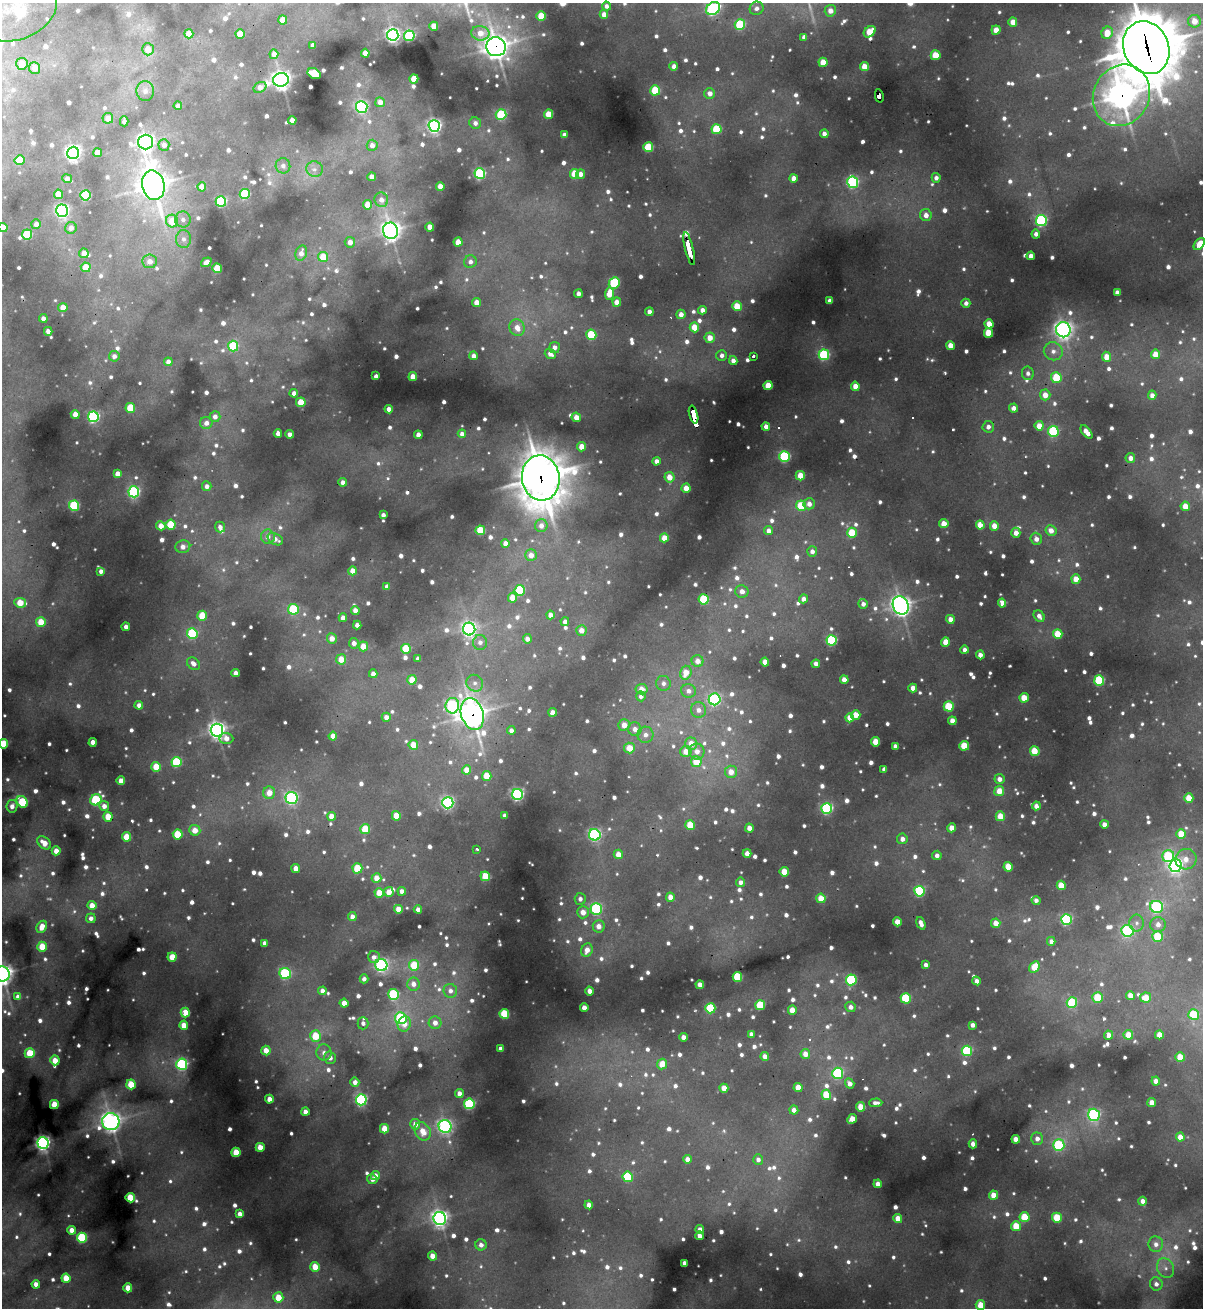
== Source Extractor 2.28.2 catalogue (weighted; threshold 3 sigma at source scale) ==
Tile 11 of 4 x 4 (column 3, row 3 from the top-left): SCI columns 2665-3865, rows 1307-2612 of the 5207 x 5224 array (HDU 1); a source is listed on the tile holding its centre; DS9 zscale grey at full resolution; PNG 1205 x 1310 px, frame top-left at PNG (2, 3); each listed source drawn as its Kron ellipse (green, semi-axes under 4 px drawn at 4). Shown black and unused: <1% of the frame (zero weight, under 3 of 4 exposures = <1% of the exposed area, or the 3 px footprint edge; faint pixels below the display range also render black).
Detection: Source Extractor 2.28.2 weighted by HDU 2 'WHT'; one run over the whole footprint, this tile lists its part. Background 0.0932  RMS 0.0073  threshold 0.0326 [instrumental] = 3 sigma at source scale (4.5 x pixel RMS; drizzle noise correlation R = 1.50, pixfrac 1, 0.05/0.05 arcsec/px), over >= 5 px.
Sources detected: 1418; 48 too faint to see at this stretch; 5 cosmic-ray / hot-pixel residue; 1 long thin detection or spike segment (spike, bleed or trail) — neither listed nor drawn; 15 inside a brighter listed object's ellipse — not listed separately; of the other 1349, all 500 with FLUX_AUTO >= 4.24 (the completeness limit of this list) listed and drawn (849 fainter detections not listed), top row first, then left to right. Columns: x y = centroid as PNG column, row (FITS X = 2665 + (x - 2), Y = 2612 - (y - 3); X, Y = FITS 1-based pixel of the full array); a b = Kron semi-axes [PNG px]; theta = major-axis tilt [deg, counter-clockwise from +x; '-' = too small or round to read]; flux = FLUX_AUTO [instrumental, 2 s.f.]
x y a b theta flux
606 6 4 4 - 4.3
757 8 7 6 - 4.9
713 9 7 6 - 180
17 10 41 29 23 110
830 11 6 5 - 8.6
604 14 4 4 - 8
541 16 4 4 - 26
283 20 4 4 - 14
1194 21 6 6 - 11
1013 22 4 4 - 11
740 25 5 5 - 60
434 26 4 4 - 13
996 30 4 4 - 12
870 32 6 5 - 21
480 33 9 7 -9 11
1107 33 6 5 - 15
189 34 4 4 - 12
240 34 4 4 - 19
393 35 6 5 - 320
409 36 5 5 - 97
804 37 4 4 - 4.6
313 45 4 4 - 5.4
496 47 10 9 - 770
1146 48 27 22 -66 4100
148 49 6 6 - 10
365 53 4 4 - 12
274 54 5 4 - 6.4
936 55 5 5 - 27
823 62 4 4 - 17
22 64 6 5 - 11
674 66 4 4 - 6.6
865 67 4 4 - 15
35 68 6 5 - 8.2
314 74 7 5 -28 33
414 79 4 4 - 24
281 80 8 6 11 470
260 87 7 5 30 6.9
655 90 5 5 - 40
145 91 10 9 - 5.9
710 93 5 5 - 5.8
1121 95 31 28 62 1000
879 96 7 3 -78 14
380 102 5 5 - 6.8
178 106 4 4 - 4.2
362 107 6 5 - 130
501 114 5 5 - 58
548 114 5 4 - 19
108 118 5 5 - 8.2
292 120 4 4 - 5.9
124 121 5 4 - 5.2
475 123 6 6 - 4.4
434 126 6 6 - 250
716 129 5 5 - 43
824 134 4 4 - 4.5
564 135 4 4 - 5.6
146 142 7 7 - 410
164 145 6 5 - 4.4
372 145 5 5 - 5.6
648 147 5 5 - 46
73 153 6 6 - 330
98 153 4 4 - 16
20 160 5 5 - 30
283 166 8 7 - 4.9
315 169 8 7 - 4.7
480 174 5 5 - 100
574 174 5 4 - 26
580 174 5 4 - 5.9
372 177 4 4 - 7.5
794 178 4 4 - 8.9
936 178 5 4 - 4.6
67 179 5 4 - 5.4
853 182 6 5 - 130
153 185 15 11 -76 970
440 186 4 4 - 9.4
202 187 4 4 - 9.7
58 194 4 4 - 15
245 194 5 5 - 65
85 195 5 5 - 78
381 200 7 6 - 6
221 201 5 5 - 89
368 205 4 4 - 18
62 211 6 6 - 240
926 215 6 5 - 6.8
183 219 8 7 - 4.3
1041 220 5 5 - 130
172 221 6 6 - 18
36 224 5 5 - 5.7
3 227 5 4 - 12
430 227 4 4 - 9.7
71 228 6 5 - 5.6
390 231 8 7 - 470
27 234 5 5 - 52
1036 234 4 4 - 4.5
183 239 9 7 -87 4.8
350 242 5 5 - 7.2
458 242 4 4 - 15
1199 244 7 4 50 12
689 248 17 3 -76 80
84 253 5 4 - 8.8
301 253 8 5 75 6.3
1031 256 4 4 - 7.2
323 257 5 5 - 21
150 261 7 7 - 7.8
206 262 6 4 36 6.8
470 262 6 6 - 4.3
86 267 5 5 - 18
217 268 5 5 - 25
614 283 6 5 - 62
1117 292 4 4 - 5.8
578 294 4 4 - 5.4
609 294 6 4 83 16
830 301 4 4 - 6.3
477 302 4 4 - 9.3
617 302 4 4 - 9.9
966 303 4 4 - 4.3
737 306 5 4 - 22
63 307 4 4 - 9.6
702 310 4 4 - 5.5
649 312 4 4 - 6
681 314 4 4 - 6.5
43 318 4 4 - 4.9
989 324 4 4 - 13
694 327 5 4 - 17
517 328 8 7 - 9.3
1063 330 7 7 - 380
48 331 4 4 - 6.1
988 333 5 4 - 26
591 335 5 5 - 44
710 338 5 5 - 10
950 345 4 4 - 11
233 346 5 5 - 49
555 347 5 5 - 5.7
1053 351 9 9 - 6.3
550 354 6 5 - 6.5
1156 354 5 4 - 14
722 355 5 5 - 4.5
824 355 5 5 - 90
114 356 5 5 - 4.9
473 356 4 4 - 6.2
753 356 3 3 - 6.7
1106 357 5 4 - 12
733 361 4 4 - 6.2
168 362 4 4 - 6.1
1028 373 7 6 - 4.4
376 376 4 4 - 4.7
413 377 4 4 - 13
1056 378 5 5 - 34
768 386 4 4 - 23
855 386 4 4 - 9
294 393 4 4 - 5.5
1045 395 5 5 - 10
1152 395 4 4 - 5.7
301 402 5 4 - 21
130 408 5 5 - 27
1014 408 4 4 - 6.4
389 409 4 4 - 5.7
75 414 4 4 - 10
694 415 9 4 -75 53
93 417 5 5 - 140
215 417 5 5 - 5.4
576 417 5 4 - 7.4
206 423 6 6 - 5.9
766 426 4 4 - 5.5
1039 426 4 4 - 12
988 427 6 5 - 4.7
1053 431 5 5 - 68
1086 432 8 4 -50 9.6
278 433 4 4 - 6.4
290 434 4 4 - 5.9
462 434 4 4 - 5.3
418 435 4 4 - 8.4
582 447 4 4 - 14
785 457 5 5 - 91
1130 458 5 5 - 5.8
656 461 4 4 - 5.2
118 474 4 4 - 7.6
800 476 5 4 - 16
669 477 5 5 - 12
541 478 23 19 -82 2500
343 482 4 4 - 5.7
207 486 5 5 - 4.5
686 488 4 4 - 11
134 492 5 5 - 130
809 504 5 5 - 6.1
74 506 5 5 - 70
801 506 5 5 - 32
1185 506 5 4 - 13
383 515 4 4 - 4.7
944 524 4 4 - 12
171 525 5 5 - 35
980 525 4 4 - 18
161 526 4 4 - 8.3
541 526 6 6 - 6.8
994 526 5 4 - 11
220 527 5 5 - 4.5
480 530 5 5 - 32
768 531 4 4 - 5.8
1051 531 5 5 - 8.3
852 533 5 5 - 30
1016 533 5 4 - 7.9
268 537 7 7 - 5.9
664 538 4 4 - 12
275 539 8 5 -29 5.1
1036 539 6 5 - 6.2
505 543 4 4 - 7.1
183 547 7 6 - 6.8
812 551 5 5 - 4.3
531 555 6 5 - 7.7
101 571 4 4 - 4.8
352 571 4 4 - 8.7
1076 579 4 4 - 12
387 586 4 4 - 4.7
520 590 5 5 - 48
742 591 6 6 - 6
512 598 5 4 - 13
704 599 5 5 - 55
803 599 4 4 - 5.9
20 603 6 5 - 21
1002 603 4 4 - 12
863 604 5 4 - 4.6
901 606 9 7 -63 550
293 609 5 5 - 52
355 610 4 4 - 7.2
550 615 4 4 - 7.1
202 616 5 5 - 28
1039 616 6 5 - 5.6
343 618 4 4 - 7.6
950 619 4 4 - 7.6
41 622 5 5 - 19
565 622 4 4 - 4.4
357 625 4 4 - 6
126 627 4 4 - 5.2
469 629 6 6 - 290
581 630 5 5 - 7.7
192 633 5 5 - 66
1058 634 5 4 - 26
332 639 5 5 - 8.9
527 639 4 4 - 5.4
832 640 5 5 - 83
480 642 7 7 - 4.6
945 642 4 4 - 12
354 643 5 5 - 6.1
363 646 5 4 - 15
406 649 5 5 - 33
965 650 4 4 - 5
980 655 4 4 - 6.4
341 659 5 5 - 14
418 659 4 4 - 4.8
698 661 6 6 - 7.8
765 662 4 4 - 12
193 664 7 5 -40 5.2
816 664 4 4 - 5
236 673 4 4 - 5.8
686 673 7 5 73 13
373 674 4 4 - 6.3
412 680 5 4 - 16
844 680 4 4 - 9.2
1099 680 5 5 - 66
475 683 9 8 - 4.7
663 683 7 7 - 4.5
913 688 4 4 - 8.8
642 689 6 5 - 10
688 691 7 6 - 5
641 696 5 4 - 4.5
1024 698 5 4 - 17
715 699 6 6 - 140
139 705 4 4 - 6.6
452 706 8 6 81 130
949 706 5 5 - 41
698 710 8 7 - 5.8
553 712 4 4 - 9.7
472 714 16 11 -73 770
856 715 5 4 - 14
386 717 4 4 - 6.3
850 718 4 4 - 11
952 721 4 4 - 10
624 725 6 5 - 8.6
635 729 7 6 - 5.8
217 730 6 6 - 420
511 730 4 4 - 4.6
645 735 8 8 - 5.8
333 736 4 4 - 8.4
226 738 7 5 -4 7.5
93 742 4 4 - 8.8
876 742 4 4 - 20
691 743 6 5 - 11
4 744 5 4 - 28
413 745 5 4 - 16
895 746 4 4 - 5.2
964 746 5 4 - 27
629 748 5 5 - 13
686 751 5 5 - 12
697 751 8 7 - 7.7
1035 751 5 4 - 32
176 762 5 5 - 57
696 762 5 5 - 21
156 767 5 5 - 23
884 769 4 4 - 4.6
467 770 4 4 - 12
731 772 6 6 - 10
487 776 5 4 - 22
999 779 5 5 - 5.4
121 781 4 4 - 8.8
999 791 5 5 - 12
269 793 6 6 - 12
517 794 5 5 - 170
292 798 6 6 - 160
1189 798 5 4 - 17
96 800 6 5 - 79
22 802 6 5 - 57
448 803 5 5 - 170
12 806 6 5 - 6
104 806 5 5 - 6.6
1036 806 4 4 - 8
827 808 5 5 - 120
331 816 4 4 - 11
396 816 4 4 - 17
505 816 4 4 - 5.3
1000 816 5 4 - 16
108 817 5 4 - 20
1104 824 4 4 - 6.6
690 825 5 4 - 25
749 828 4 4 - 7.2
952 828 4 4 - 10
365 829 5 5 - 30
195 830 5 5 - 11
178 834 5 5 - 33
1181 834 5 4 - 20
595 835 6 5 - 160
127 837 5 4 - 20
902 839 5 5 - 5.9
44 843 8 5 -41 11
477 849 3 3 - 5.8
56 851 4 4 - 9.7
747 853 4 4 - 7.2
618 854 4 4 - 9.1
937 855 5 4 - 4.6
1168 856 6 6 - 60
1186 859 11 10 - 8.9
1175 866 6 6 - 270
1008 867 5 4 - 20
296 868 4 4 - 8.3
357 868 5 5 - 35
784 872 4 4 - 20
485 876 5 5 - 31
376 878 5 4 - 11
740 882 5 4 - 4.5
1061 885 5 4 - 21
402 891 4 4 - 6.5
919 891 5 5 - 95
389 892 5 5 - 9.6
379 893 5 4 - 15
670 897 4 4 - 8.6
821 898 5 4 - 17
580 899 6 5 - 4.5
1036 900 4 4 - 4.6
92 906 4 4 - 13
1156 907 6 6 - 130
398 909 4 4 - 14
418 909 4 4 - 5.7
596 909 6 5 - 110
583 912 6 6 - 9.6
352 917 4 4 - 5.5
91 918 5 5 - 4.7
1066 919 5 5 - 130
897 922 4 4 - 14
921 923 6 4 -70 5.3
996 923 5 4 - 10
1137 923 8 7 - 4.4
1158 925 7 7 - 7
599 926 6 6 - 7.9
42 927 6 5 - 9.6
1127 931 6 6 - 120
1157 937 5 5 - 33
1051 941 4 4 - 4.7
265 943 4 4 - 5.4
42 947 5 4 - 21
587 950 7 5 67 9.3
172 957 4 4 - 19
374 957 6 6 - 4.6
381 965 6 6 - 180
414 965 5 5 - 31
926 965 4 4 - 4.3
1034 967 6 5 - 18
2 974 7 7 - 500
285 974 6 5 - 96
737 977 5 4 - 44
364 979 4 4 - 4.3
851 980 5 5 - 78
977 981 4 4 - 4.8
413 984 7 6 - 7.1
700 985 4 4 - 7.9
322 991 4 4 - 6.3
450 991 7 6 - 4.9
589 991 4 4 - 6.6
394 994 5 5 - 87
1130 996 4 4 - 9.7
18 997 4 4 - 5.5
1098 997 5 5 - 26
1146 997 5 5 - 16
906 998 5 5 - 54
344 1003 4 4 - 8.6
1072 1003 5 5 - 54
760 1005 5 5 - 35
850 1007 5 5 - 4.7
584 1008 4 4 - 7.6
710 1008 5 5 - 54
792 1010 4 4 - 12
185 1013 5 4 - 19
504 1014 5 4 - 42
1194 1014 5 5 - 34
401 1018 6 6 - 91
363 1023 6 5 - 4.7
435 1023 6 6 - 7.1
404 1024 8 6 65 8.5
184 1025 4 4 - 13
972 1025 4 4 - 4.9
751 1034 4 4 - 4.8
1108 1035 4 4 - 9.8
1128 1035 5 4 - 13
1159 1035 4 4 - 11
315 1036 5 5 - 26
683 1037 4 4 - 7.2
501 1049 4 4 - 4.5
266 1051 5 4 - 13
967 1051 5 5 - 72
30 1053 5 5 - 27
324 1053 8 7 - 5.7
805 1054 5 5 - 9.7
765 1056 4 4 - 6.8
1180 1057 5 4 - 17
330 1058 6 6 - 5.9
55 1060 5 4 - 13
182 1064 6 5 - 130
662 1064 5 5 - 14
838 1073 5 5 - 95
1156 1081 4 4 - 7.1
355 1082 5 4 - 5.7
131 1084 5 4 - 26
850 1084 5 4 - 5.6
798 1087 4 4 - 12
724 1088 4 4 - 12
459 1094 4 4 - 8.6
826 1095 5 5 - 27
269 1099 4 4 - 8.9
361 1100 5 5 - 140
1152 1102 4 4 - 9
876 1103 7 4 2 4.2
54 1104 4 4 - 20
469 1104 5 5 - 93
861 1107 5 4 - 15
794 1110 4 4 - 5.7
305 1112 4 4 - 6.6
1094 1115 6 6 - 140
852 1119 5 4 - 11
111 1122 8 8 - 450
415 1124 5 5 - 8.9
445 1126 6 6 - 220
384 1129 5 4 - 16
423 1131 9 7 -59 13
1180 1137 4 4 - 8.9
1016 1139 4 4 - 11
1037 1139 6 6 - 5.5
43 1143 6 5 - 320
973 1144 4 4 - 6.5
1059 1145 6 5 - 81
260 1147 4 4 - 16
236 1152 4 4 - 23
687 1159 4 4 - 6.9
758 1159 5 5 - 4.4
375 1176 4 4 - 7.1
628 1177 5 5 - 46
372 1179 5 5 - 4.7
878 1184 4 4 - 7.6
994 1195 4 4 - 15
130 1198 5 4 - 31
1142 1201 4 4 - 5.5
589 1205 4 4 - 7.8
240 1214 4 4 - 6.4
1025 1217 5 5 - 28
440 1218 6 6 - 360
898 1218 4 4 - 11
1057 1218 5 5 - 31
1016 1226 5 5 - 19
700 1229 4 4 - 6.2
72 1230 4 4 - 11
699 1236 4 4 - 6.9
82 1238 5 5 - 63
1156 1244 8 7 - 5.5
481 1245 5 5 - 5.1
432 1256 4 4 - 10
684 1263 4 4 - 5.6
315 1267 5 4 - 17
1165 1268 10 8 -62 4.9
66 1278 4 4 - 19
36 1284 4 4 - 7.5
1156 1284 6 6 - 4.7
128 1288 4 4 - 15
278 1297 5 5 - 17
980 1305 5 4 - 17
Overlapping masked pixels (flux is a lower limit): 9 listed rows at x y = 17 10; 496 47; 1146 48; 1121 95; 879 96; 689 248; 694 415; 541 478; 472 714
Isophote crosses this tile's border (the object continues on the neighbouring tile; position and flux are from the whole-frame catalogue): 8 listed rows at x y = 713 9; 17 10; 1146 48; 3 227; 1199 244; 4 744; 2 974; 980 1305